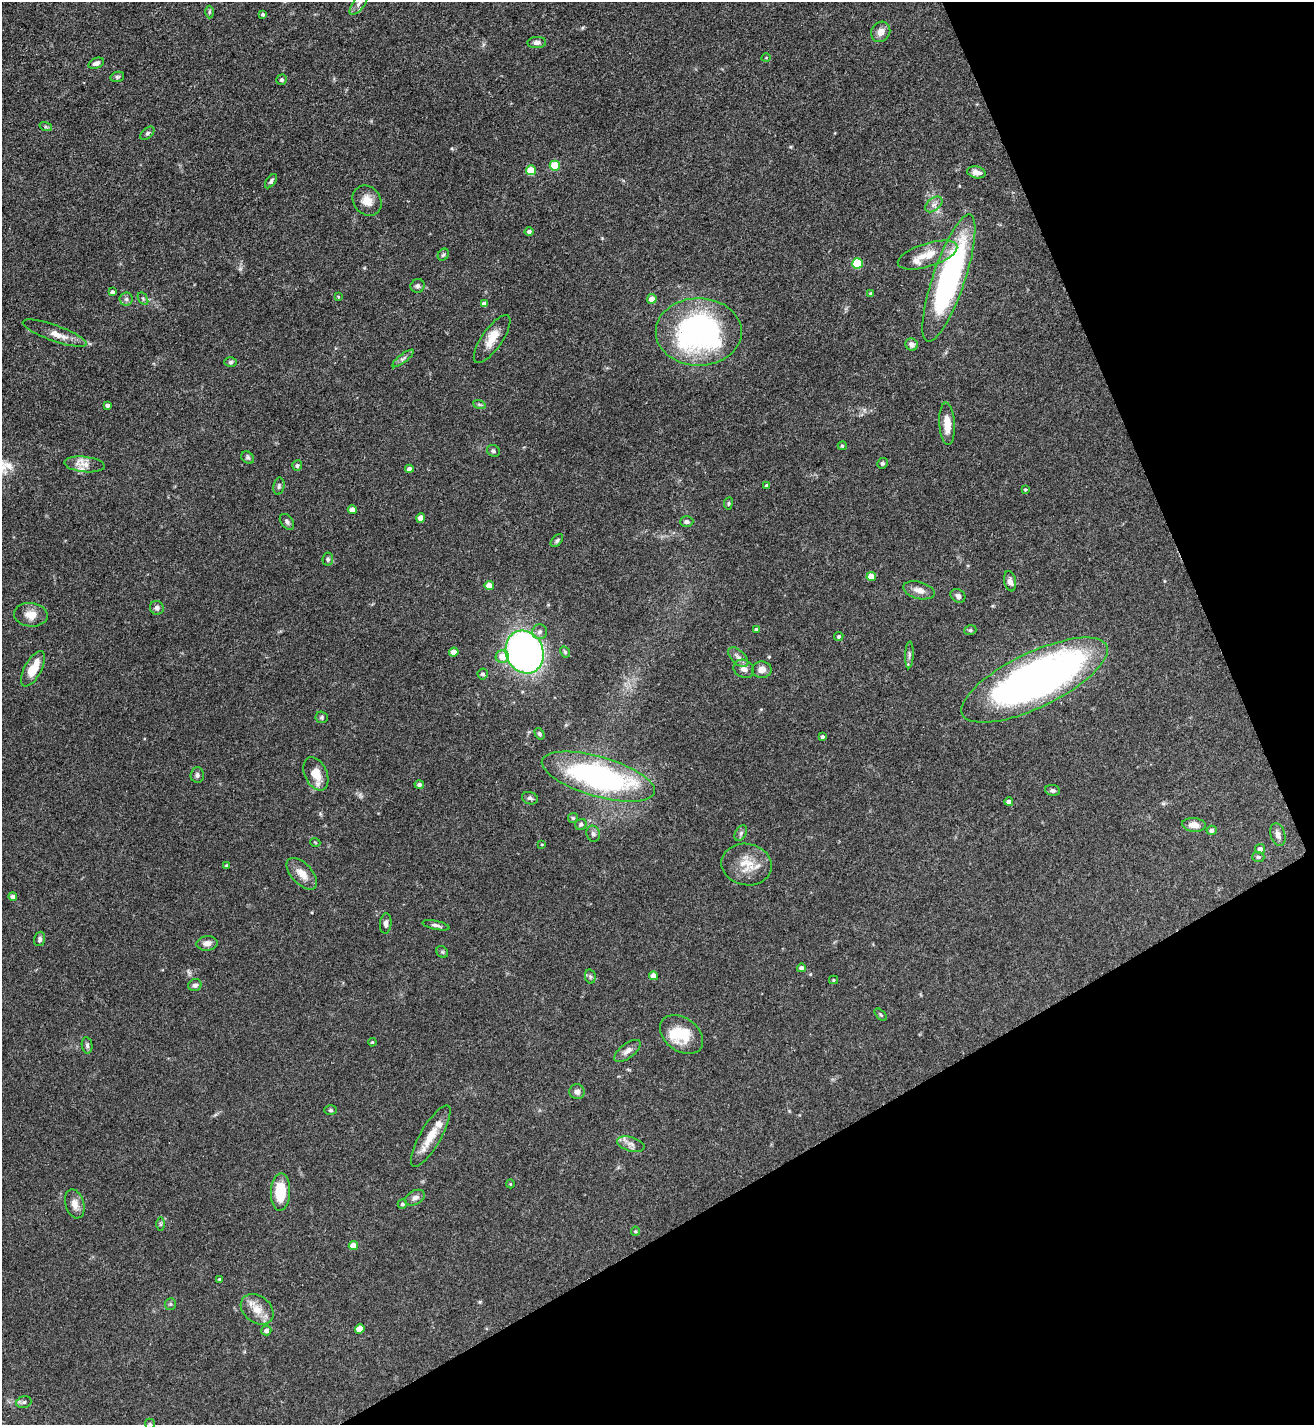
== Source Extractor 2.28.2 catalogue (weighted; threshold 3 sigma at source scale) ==
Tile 12 of 4 x 4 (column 4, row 3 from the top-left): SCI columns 4087-5398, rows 1426-2848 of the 5688 x 5699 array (HDU 1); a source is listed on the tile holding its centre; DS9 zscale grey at full resolution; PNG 1316 x 1427 px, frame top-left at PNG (2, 2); each listed source drawn as its Kron ellipse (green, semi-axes under 4 px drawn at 4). Shown black and unused: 24% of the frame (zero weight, under 3 of 5 exposures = <1% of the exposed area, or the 3 px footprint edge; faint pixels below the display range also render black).
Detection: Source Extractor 2.28.2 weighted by HDU 2 'WHT'; one run over the whole footprint, this tile lists its part. Background 0.0758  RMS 0.004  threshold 0.018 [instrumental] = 3 sigma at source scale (4.5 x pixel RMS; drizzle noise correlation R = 1.50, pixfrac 1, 0.05/0.05 arcsec/px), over >= 5 px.
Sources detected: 141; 1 inside a brighter object's white glare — neither listed nor drawn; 3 inside a brighter listed object's ellipse — not listed separately; the other 137 listed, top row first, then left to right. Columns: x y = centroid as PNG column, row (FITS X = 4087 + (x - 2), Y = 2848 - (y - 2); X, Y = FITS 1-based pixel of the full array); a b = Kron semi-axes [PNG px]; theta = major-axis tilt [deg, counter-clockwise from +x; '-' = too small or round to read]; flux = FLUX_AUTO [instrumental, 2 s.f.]
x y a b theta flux
359 4 13 5 54 1.7
209 12 6 4 89 0.59
263 14 3 3 - 0.6
881 32 10 9 - 2.6
537 42 9 5 3 1.5
766 58 4 3 - 0.31
96 63 8 5 20 1.5
117 77 7 5 13 0.68
282 80 5 5 - 0.88
46 127 6 4 -18 0.64
147 133 8 5 43 0.88
555 166 5 5 - 17
531 170 5 5 - 10
976 172 9 6 -12 2.4
271 181 8 4 54 0.88
367 201 16 13 -52 4.8
934 204 10 6 39 1.7
529 231 4 4 - 1
443 255 6 5 - 0.68
927 255 31 11 17 7.5
857 263 5 5 - 20
949 278 67 16 71 91
418 286 7 6 - 1.1
112 292 4 3 - 1.1
871 294 4 4 - 0.74
338 297 3 3 - 0.36
126 299 6 6 - 1
143 299 7 4 -56 0.64
652 299 5 4 - 3.6
484 304 4 4 - 2.1
699 332 43 33 0 99
55 333 34 8 -19 4.9
492 339 28 10 55 5.6
912 345 6 6 - 1.7
403 358 13 4 38 1.2
230 362 6 5 - 0.69
479 404 6 4 -19 0.57
107 405 4 4 - 1.1
947 424 21 7 -86 5.4
842 446 4 4 - 0.64
493 451 7 5 -35 0.81
248 457 7 5 -37 0.74
882 463 5 5 - 0.91
85 464 20 7 -6 3.8
297 466 5 5 - 0.91
409 469 4 4 - 1.8
279 486 8 5 80 0.89
767 486 4 3 - 1.1
1025 489 4 3 - 0.45
728 503 6 3 81 0.44
352 510 4 4 - 2.8
421 518 4 4 - 5.3
287 522 9 5 -51 1.1
687 522 6 5 - 0.96
557 541 8 4 45 0.76
328 559 6 5 - 0.79
871 577 4 4 - 5.1
1010 581 10 6 -78 1.7
489 586 5 4 - 6.1
919 590 16 8 -14 3
958 596 8 6 -38 1.5
157 608 7 6 - 1.3
31 615 17 11 -5 4.4
756 629 3 3 - 0.49
970 630 6 5 - 0.65
540 632 7 7 - 1.5
839 636 5 4 - 0.74
454 652 4 4 - 4.6
525 652 22 18 -67 190
565 652 6 4 -61 0.58
909 655 13 4 87 1
502 657 6 6 - 5.2
738 657 12 6 -45 1.9
33 669 19 8 61 8.5
744 669 10 8 -29 2.2
762 670 10 8 0 2.5
483 674 5 5 - 1
1035 680 80 27 26 200
322 717 6 5 - 0.67
540 734 6 4 -59 0.71
822 737 3 3 - 0.85
316 774 17 11 -65 6.4
197 775 7 6 - 1.1
598 777 58 20 -16 93
419 785 4 4 - 1.1
1053 790 7 5 -7 1
530 798 8 6 -19 0.93
1009 802 4 4 - 1.9
573 818 5 5 - 0.54
581 824 6 5 - 1
1194 825 12 6 -5 3.2
1212 830 5 4 - 1.2
741 833 8 5 60 0.92
593 834 8 6 -71 1.1
1278 835 12 7 -74 1.9
315 842 5 3 - 0.31
542 844 4 2 - 0.29
1260 849 5 5 - 1.6
1258 857 6 5 - 0.71
747 864 25 20 -11 8.7
226 865 3 3 - 0.31
302 874 19 10 -47 4.6
13 896 4 4 - 1.4
386 923 10 5 86 1.4
436 925 14 4 -12 1.2
40 939 7 5 71 1
207 943 10 7 6 2.2
442 952 6 5 - 0.64
801 968 4 4 - 1.4
590 976 7 5 -79 0.82
653 976 4 4 - 4.1
834 980 4 4 - 0.4
195 985 7 6 - 1.4
881 1015 7 4 -45 0.58
681 1034 24 16 -37 12
372 1042 4 3 - 0.45
87 1045 8 5 -82 1.1
627 1051 15 7 37 2.3
577 1092 7 7 - 1.6
331 1110 6 5 - 0.67
431 1136 35 10 60 7.8
631 1144 14 7 -16 2.3
510 1184 4 4 - 0.37
280 1192 19 9 88 13
415 1198 11 7 25 1.6
75 1204 15 9 -73 3.1
402 1204 4 4 - 0.65
161 1224 7 4 90 0.59
635 1231 4 4 - 0.43
353 1246 4 4 - 7.2
220 1279 4 3 - 0.43
170 1304 6 5 - 0.63
257 1309 18 13 -37 5.5
360 1329 5 4 - 6.6
266 1330 5 5 - 1.6
24 1402 8 5 17 0.87
150 1424 5 5 - 0.48
Isophote crosses this tile's border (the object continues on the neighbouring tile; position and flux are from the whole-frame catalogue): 2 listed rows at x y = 359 4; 150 1424